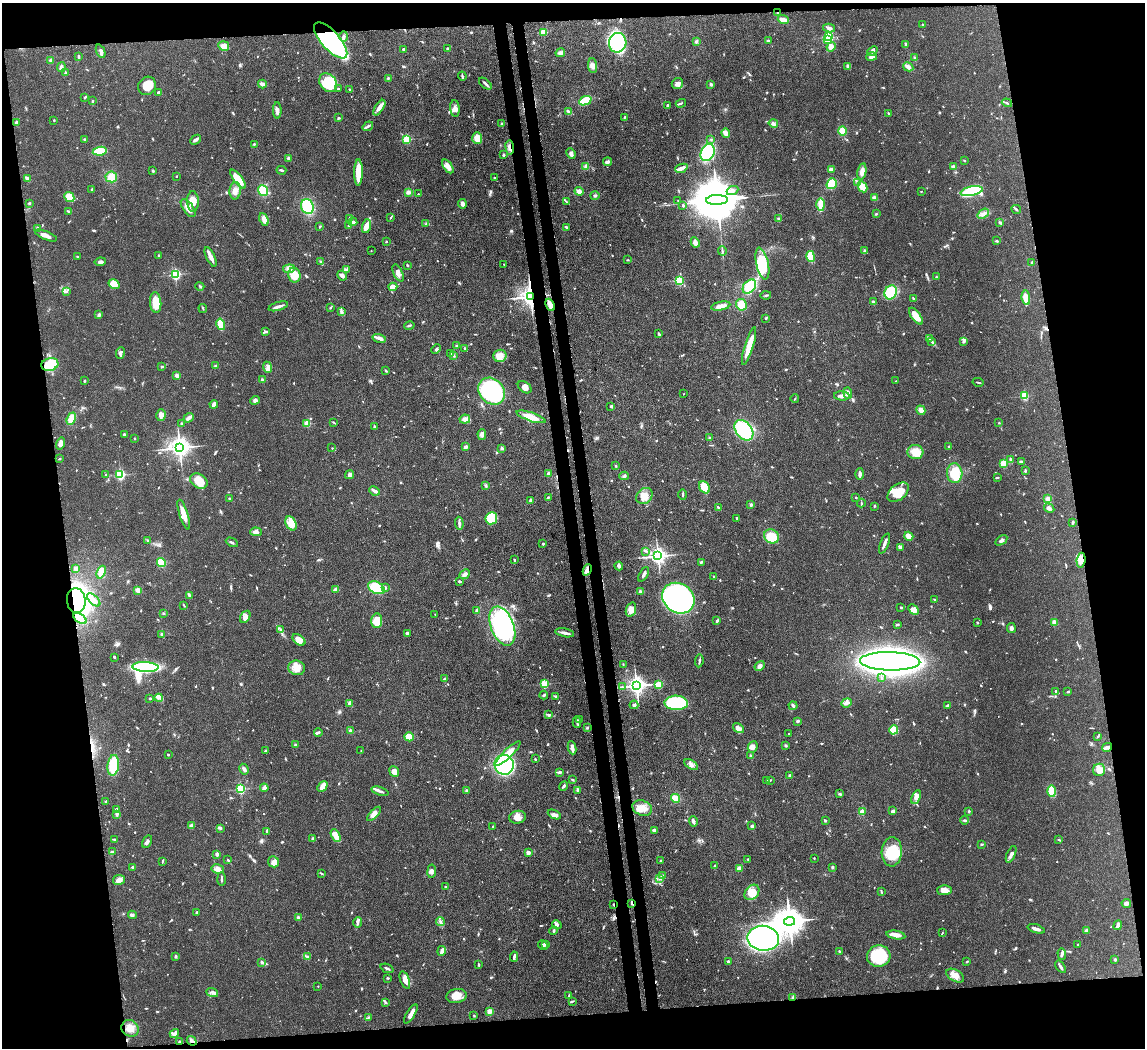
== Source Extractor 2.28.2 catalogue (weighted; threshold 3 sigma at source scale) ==
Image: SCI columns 71-4640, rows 203-4385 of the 4717 x 4694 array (HDU 1 of 3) = the unmasked area's bounding box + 8 px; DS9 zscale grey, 4 x 4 block average (1 PNG px = mean of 4 x 4 image px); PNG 1147 x 1050 px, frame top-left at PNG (2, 3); each listed source drawn as its Kron ellipse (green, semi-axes under 4 px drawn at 4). Shown black and unused: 19% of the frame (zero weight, under 3 of 4 exposures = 9% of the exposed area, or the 3 px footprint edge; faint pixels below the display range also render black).
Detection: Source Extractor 2.28.2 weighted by HDU 2 'WHT'. Background 0.081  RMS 0.0043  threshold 0.0196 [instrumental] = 3 sigma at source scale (4.5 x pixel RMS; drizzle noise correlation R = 1.50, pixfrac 1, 0.05/0.05 arcsec/px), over >= 5 px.
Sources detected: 946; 2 too faint to see at this stretch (4 x 4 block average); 6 inside a brighter object's white glare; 5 cosmic-ray / hot-pixel residue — neither listed nor drawn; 17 coinciding with a brighter row at this scale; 40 inside a brighter listed object's ellipse — not listed separately; of the other 876, all 500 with FLUX_AUTO >= 2.02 (the completeness limit of this list) listed and drawn (376 fainter detections not listed), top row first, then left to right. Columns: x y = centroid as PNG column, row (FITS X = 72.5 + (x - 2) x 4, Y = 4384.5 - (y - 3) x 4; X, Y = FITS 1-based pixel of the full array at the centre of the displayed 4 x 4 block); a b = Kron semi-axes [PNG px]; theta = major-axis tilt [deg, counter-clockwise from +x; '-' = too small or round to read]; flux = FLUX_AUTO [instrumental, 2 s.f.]
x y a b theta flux
778 13 3 2 - 4
783 20 6 3 -20 22
922 24 2 2 - 2.3
829 28 6 4 -13 9.3
544 32 2 2 - 96
344 37 5 2 - 5.6
829 37 2 2 - 300
331 40 23 9 -48 310
828 40 2 2 - 95
696 41 4 3 - 4.3
768 41 3 3 - 3.4
618 43 10 8 77 150
906 44 3 2 - 3.1
224 46 5 4 - 19
831 47 5 3 - 14
447 48 2 2 - 7.8
404 49 2 2 - 3.8
101 51 7 2 -67 5.4
872 51 5 3 - 6.2
560 53 5 3 - 6
78 56 4 2 - 4.2
871 57 5 2 - 13
914 58 3 3 - 3
51 60 3 3 - 4.2
593 66 7 4 -85 11
848 66 4 3 - 6.9
61 67 5 3 - 8.9
908 67 5 3 - 9.9
65 73 3 2 - 3.2
462 76 4 2 - 5.5
388 78 3 2 - 2.6
328 83 10 8 -51 95
262 84 4 2 - 13
485 84 7 2 -41 6.8
677 84 6 5 - 13
711 84 2 2 - 6.2
147 86 9 8 - 41
338 89 2 2 - 8.7
350 90 3 2 - 2.2
159 93 3 2 - 12
85 97 3 2 - 3.3
93 101 2 2 - 2.4
585 101 6 3 23 130
681 103 5 2 - 3.4
1007 103 5 2 - 3.7
667 106 4 2 - 3.5
379 108 9 3 56 17
455 108 8 4 -85 14
277 110 8 3 -89 9.2
569 111 4 3 - 4.5
888 113 3 2 - 2.2
624 117 2 2 - 2
338 118 3 2 - 3.1
54 120 2 2 - 2.3
16 122 2 2 - 6.6
773 123 5 3 - 6.9
501 124 2 2 - 6
368 126 5 3 - 6.2
842 131 4 4 - 34
726 133 4 3 - 19
477 138 6 5 - 27
406 139 2 2 - 180
711 139 3 2 - 2.5
85 140 4 2 - 3.2
196 140 6 3 42 6.7
254 144 2 2 - 3.1
510 147 7 2 -84 9.9
100 151 7 4 8 75
708 152 9 6 61 190
571 153 6 3 -64 9.6
503 155 2 2 - 11
289 158 3 2 - 14
964 161 2 2 - 2.1
608 162 4 2 - 8.2
448 166 8 4 -54 19
586 166 4 3 - 7.8
953 167 3 2 - 7.6
681 168 6 3 21 11
831 169 4 2 - 11
281 170 5 2 - 3.8
153 171 3 2 - 3.7
358 172 13 4 89 58
862 172 8 4 79 15
177 176 2 2 - 2.2
111 177 6 5 - 28
494 178 2 2 - 4.5
28 179 4 2 - 19
238 179 11 4 -52 44
857 182 2 2 - 2.3
832 184 6 4 54 61
862 187 6 4 -62 27
92 190 3 2 - 2.8
263 190 5 5 - 41
235 191 9 5 87 20
579 191 4 4 - 10
732 191 6 3 27 7
921 191 2 2 - 4.3
972 191 11 4 12 200
408 192 3 3 - 10
418 194 2 2 - 3
595 195 4 2 - 4.5
69 197 5 4 - 48
874 198 3 3 - 8.4
678 200 2 2 - 2.1
717 200 11 5 2 16000
566 201 4 2 - 2.1
193 202 10 6 -89 31
29 203 3 2 - 2.8
462 204 4 3 - 9.2
821 204 6 2 -89 62
683 205 3 2 - 3.3
307 206 8 6 -71 82
188 208 10 5 -55 20
1016 209 5 2 - 4
68 211 4 2 - 2.8
876 214 3 2 - 2.6
983 214 6 3 39 8.4
391 217 3 2 - 2.4
349 218 3 2 - 2.2
264 219 6 4 -65 19
779 219 3 3 - 5.9
353 222 4 3 - 8.8
1000 222 3 2 - 2.5
426 224 3 2 - 3.5
319 226 3 2 - 2.2
349 226 3 2 - 2.8
366 226 7 3 74 24
567 227 4 2 - 4.7
38 228 4 3 - 5.4
46 235 12 3 -23 15
386 241 2 2 - 5.4
997 241 3 2 - 3.1
695 242 5 3 - 15
371 251 2 2 - 2.8
722 251 5 2 - 3.6
864 251 3 2 - 2.8
159 255 3 2 - 2.7
77 257 2 2 - 2.9
210 257 11 3 -64 22
811 257 5 3 - 52
628 260 2 2 - 2.1
100 262 5 3 - 6.9
321 262 3 2 - 3.6
762 263 16 6 -77 100
1032 263 3 2 - 3.1
504 264 2 2 - 3.5
407 265 2 2 - 3.4
289 269 6 4 7 13
346 270 4 3 - 5.5
398 273 9 4 -65 15
175 274 2 2 - 370
294 275 7 6 - 44
342 276 5 4 - 6.8
936 277 2 2 - 2.1
679 280 2 2 - 180
114 284 5 4 - 38
200 286 5 2 - 3.7
393 287 4 3 - 23
749 287 8 5 47 120
66 292 3 2 - 3.8
891 292 7 6 - 85
766 295 5 2 - 3.1
530 296 3 3 - 2300
1026 298 7 3 -81 38
913 299 3 2 - 3.9
873 302 3 2 - 7.8
156 303 10 5 -85 40
550 305 6 2 -64 33
741 305 6 5 - 32
278 306 10 3 16 10
721 306 9 3 11 21
203 308 4 2 - 2.6
330 308 3 2 - 2.6
341 311 2 2 - 3
99 315 2 2 - 12
916 316 10 4 -52 38
766 318 3 2 - 2.5
221 324 6 3 -77 62
409 326 5 2 - 3.7
266 331 3 2 - 5.3
659 334 3 2 - 4.6
379 338 7 3 -14 10
930 339 3 2 - 2.9
964 341 4 2 - 3.5
932 342 3 2 - 2.3
457 346 3 2 - 3.2
749 346 20 3 73 60
465 348 2 2 - 4.8
436 349 5 2 - 3.3
120 353 6 3 83 9.9
451 354 3 2 - 2.1
453 355 2 2 - 2.5
500 356 6 6 - 18
50 365 8 6 15 130
162 366 4 2 - 2.9
216 366 2 2 - 3.4
268 367 6 3 -67 7.4
386 371 3 2 - 3.4
177 375 3 3 - 7.9
262 380 2 2 - 6.3
85 381 2 2 - 2.9
896 381 2 2 - 3.1
978 382 6 2 -12 2.6
525 387 8 5 -37 13
492 391 15 12 -46 300
848 393 6 3 -85 13
684 394 2 2 - 2.2
842 396 8 4 0 13
1024 396 2 2 - 180
795 399 4 2 - 2.4
255 400 5 4 - 6.7
214 404 4 3 - 13
611 406 3 2 - 4
921 410 5 3 - 19
161 415 6 5 - 15
531 417 15 4 -19 42
189 418 5 2 - 10
71 419 6 4 66 32
465 419 5 4 - 11
333 422 4 2 - 2.1
999 423 2 2 - 2.4
181 424 3 2 - 4.2
307 424 2 2 - 110
374 427 3 2 - 4
744 430 11 8 -51 190
124 434 2 2 - 4.9
482 434 5 2 - 5.3
134 438 2 2 - 2.1
710 438 3 3 - 4.2
61 443 6 4 74 12
466 447 3 2 - 9.2
949 447 2 2 - 9.3
179 448 4 3 - 2100
332 448 2 2 - 2.9
502 448 2 2 - 6.1
915 452 8 7 - 38
59 459 2 2 - 2.7
1010 459 3 2 - 7.5
1022 461 4 2 - 4.9
1004 464 2 2 - 140
616 466 2 2 - 2.9
1025 471 3 2 - 4.9
955 473 10 7 -87 65
548 474 3 2 - 8.4
860 474 6 2 88 9.2
105 475 2 2 - 2.1
120 475 2 2 - 350
350 475 5 3 - 6.8
624 476 4 3 - 4.7
998 477 3 2 - 2.2
199 481 9 7 -31 45
486 485 4 2 - 2.8
704 487 6 5 - 44
375 491 5 2 - 12
898 492 12 7 39 58
683 494 5 2 - 4.3
644 496 9 7 46 23
548 497 3 2 - 2.9
229 498 2 2 - 9.6
856 498 2 2 - 2.7
1048 499 4 3 - 10
530 501 4 2 - 4.3
861 503 4 2 - 2.6
751 505 3 3 - 3.6
874 506 2 2 - 2.2
718 507 3 2 - 4.3
1049 508 5 3 - 6.7
184 514 15 4 -73 30
491 518 6 5 - 87
737 518 2 2 - 3.2
1073 522 3 2 - 4.2
291 523 7 5 -64 21
459 523 6 3 -87 7
256 532 6 3 -4 15
771 536 8 6 -27 57
909 536 5 3 - 21
148 540 3 2 - 2.8
1001 540 7 2 34 5.5
232 542 6 2 -28 5.3
543 544 2 2 - 8.1
884 544 10 2 68 9.7
900 548 3 2 - 4.5
646 551 4 2 - 3
658 556 3 3 - 1300
514 560 3 2 - 2.5
1081 560 7 4 83 27
161 562 5 4 - 54
701 562 3 2 - 3
619 566 4 4 - 6.2
76 569 3 3 - 5.4
587 570 5 3 - 17
101 572 7 4 68 29
465 574 5 3 - 10
644 574 8 2 62 7.4
714 577 2 2 - 3.4
460 581 3 2 - 4.8
385 587 3 2 - 3.4
376 588 9 5 -26 100
335 589 2 2 - 5.9
138 590 4 3 - 11
640 591 2 2 - 6.9
189 595 3 2 - 5.4
678 598 17 14 -36 620
94 600 8 3 -43 19
935 600 3 2 - 3.5
76 601 12 9 -82 690
184 606 4 2 - 2.1
901 607 2 2 - 2.6
476 610 3 2 - 3.1
631 610 7 5 70 20
914 610 6 4 -44 24
163 613 3 2 - 2.3
435 614 2 2 - 2
245 617 7 4 57 11
80 618 7 2 -35 9.1
377 621 7 5 86 42
717 621 3 2 - 4.3
977 622 2 2 - 2.8
1054 623 4 3 - 13
897 624 3 2 - 3.2
502 626 20 11 -69 350
1011 628 5 4 - 7.1
281 630 3 2 - 2.2
407 633 3 3 - 6.2
565 633 9 2 -11 12
162 635 4 2 - 7.7
299 640 7 4 -39 25
115 657 3 2 - 2.9
699 661 6 2 82 3.9
890 661 30 9 -1 2600
623 665 4 2 - 2
760 666 5 3 - 11
145 667 13 5 -2 330
297 668 8 7 - 31
881 678 3 2 - 3.2
445 679 2 2 - 6.5
544 684 2 2 - 170
636 685 3 3 - 1600
659 685 2 2 - 150
622 687 3 2 - 2.3
1056 691 3 2 - 3.5
1068 691 3 2 - 2.4
544 695 4 2 - 3.9
556 697 4 3 - 4.9
150 698 2 2 - 3.4
159 698 4 2 - 4.8
676 703 12 7 -2 180
847 703 5 3 - 7.9
350 704 4 2 - 16
634 705 4 3 - 5.7
948 705 3 2 - 5.3
793 706 4 2 - 5.1
549 715 4 2 - 5.1
579 720 3 2 - 4.2
798 721 2 2 - 6.2
577 722 6 2 -86 5.8
587 728 2 2 - 4.3
738 728 6 3 -34 14
894 730 4 4 - 37
350 731 3 3 - 7.1
318 732 4 3 - 4.5
789 734 2 2 - 3
1098 736 3 2 - 2.3
409 737 5 3 - 46
295 745 2 2 - 4.5
785 745 3 3 - 3
753 747 6 4 65 10
1107 747 5 2 - 11
572 748 6 3 -82 13
265 751 3 2 - 2.3
361 751 2 2 - 2
508 754 17 4 44 44
168 755 2 2 - 2.8
751 756 3 3 - 3.8
535 759 2 2 - 2.6
113 765 10 5 83 81
504 765 10 9 - 330
691 765 7 3 -32 9.9
244 769 6 3 -59 6.7
1099 770 6 6 - 28
394 772 5 4 - 19
559 772 3 2 - 5.6
790 775 3 2 - 4.4
572 780 3 2 - 3.9
770 780 2 2 - 2.3
767 781 3 2 - 2.8
322 786 6 4 44 19
564 786 5 2 - 5
264 788 4 2 - 19
240 789 2 2 - 320
467 790 3 2 - 6.6
577 790 3 2 - 3.7
380 791 9 2 -18 7.1
1052 791 6 3 -89 73
840 794 3 2 - 5
916 797 7 3 63 9.8
676 798 4 4 - 23
106 801 2 2 - 2.4
642 808 10 7 -21 26
116 809 3 2 - 7.4
893 811 3 2 - 7.8
969 811 2 2 - 9.4
862 812 2 2 - 72
117 814 4 3 - 5.6
374 814 9 4 46 14
554 814 7 3 -25 9.1
517 817 8 6 12 19
965 820 4 3 - 3.3
693 821 5 2 - 7.9
825 821 3 2 - 3.6
191 826 4 3 - 15
493 826 2 2 - 2.4
752 826 3 2 - 8.2
221 828 3 2 - 2.5
654 830 4 3 - 7.4
266 831 4 2 - 2.6
336 836 6 3 -60 34
313 838 4 2 - 3.1
114 839 2 2 - 4
1059 839 3 2 - 2.5
147 842 6 2 60 7.3
982 844 4 2 - 2.6
112 852 4 2 - 6.1
892 852 14 10 87 93
528 853 3 3 - 13
217 854 2 2 - 29
1011 854 9 3 66 11
814 858 2 2 - 2
748 859 2 2 - 2.2
228 860 3 2 - 2.9
162 861 4 2 - 2.5
660 861 2 2 - 2.3
273 862 5 5 - 17
715 865 3 2 - 2.3
133 867 3 2 - 7.8
832 867 2 2 - 12
218 869 6 4 -10 10
739 869 3 3 - 17
432 871 6 3 83 8.7
321 873 3 2 - 2
663 875 3 2 - 2.8
660 878 3 3 - 5.9
221 879 7 2 -89 4.6
119 880 6 5 - 12
446 887 3 2 - 2.3
944 890 7 5 1 16
881 891 4 2 - 2.6
752 892 8 6 50 32
632 903 4 2 - 4.6
1126 903 5 3 - 9
613 904 2 2 - 3.3
196 912 3 2 - 3.2
132 915 4 2 - 4.9
298 918 2 2 - 28
440 921 4 2 - 5
790 921 5 4 - 4900
358 923 5 2 - 4.6
557 925 5 3 - 5.5
1118 925 5 3 - 7.1
1036 929 9 2 -17 12
553 931 4 2 - 2.9
1086 931 4 3 - 6.4
942 933 3 2 - 2.1
896 935 9 3 -11 19
763 938 16 12 -9 650
546 944 3 2 - 3.1
1078 944 2 2 - 3
543 945 5 2 - 3.8
442 951 5 2 - 13
839 951 2 2 - 3.1
1062 954 6 3 -88 5.6
175 956 2 2 - 5.8
308 956 3 2 - 2.9
879 956 12 11 - 140
514 957 5 2 - 6.2
1115 960 3 3 - 3
728 961 4 2 - 3.8
967 961 2 2 - 2.3
261 962 2 2 - 8.1
478 965 3 2 - 2.6
1061 967 7 2 -54 6.8
387 968 7 2 -21 4.4
955 976 10 5 -30 23
388 978 3 2 - 3.4
405 980 9 4 -70 15
318 986 2 2 - 2.2
212 992 6 2 -20 6.9
456 996 10 7 11 26
569 996 4 2 - 4.1
793 998 3 2 - 5.5
572 1001 3 2 - 2.8
386 1003 3 2 - 2.7
489 1011 2 2 - 74
411 1014 11 3 59 15
474 1015 2 2 - 2.2
368 1018 4 3 - 3.4
130 1028 9 8 - 25
174 1034 5 4 - 13
192 1041 5 3 - 6.9
179 1042 2 2 - 6.4
Overlapping masked pixels (flux is a lower limit): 15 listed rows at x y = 778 13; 331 40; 510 147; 530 296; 550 305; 1081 560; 587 570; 76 601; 80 618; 1107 747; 632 903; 613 904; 793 998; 192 1041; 179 1042
Diffuse or blended objects may show on this block-average render without a row.